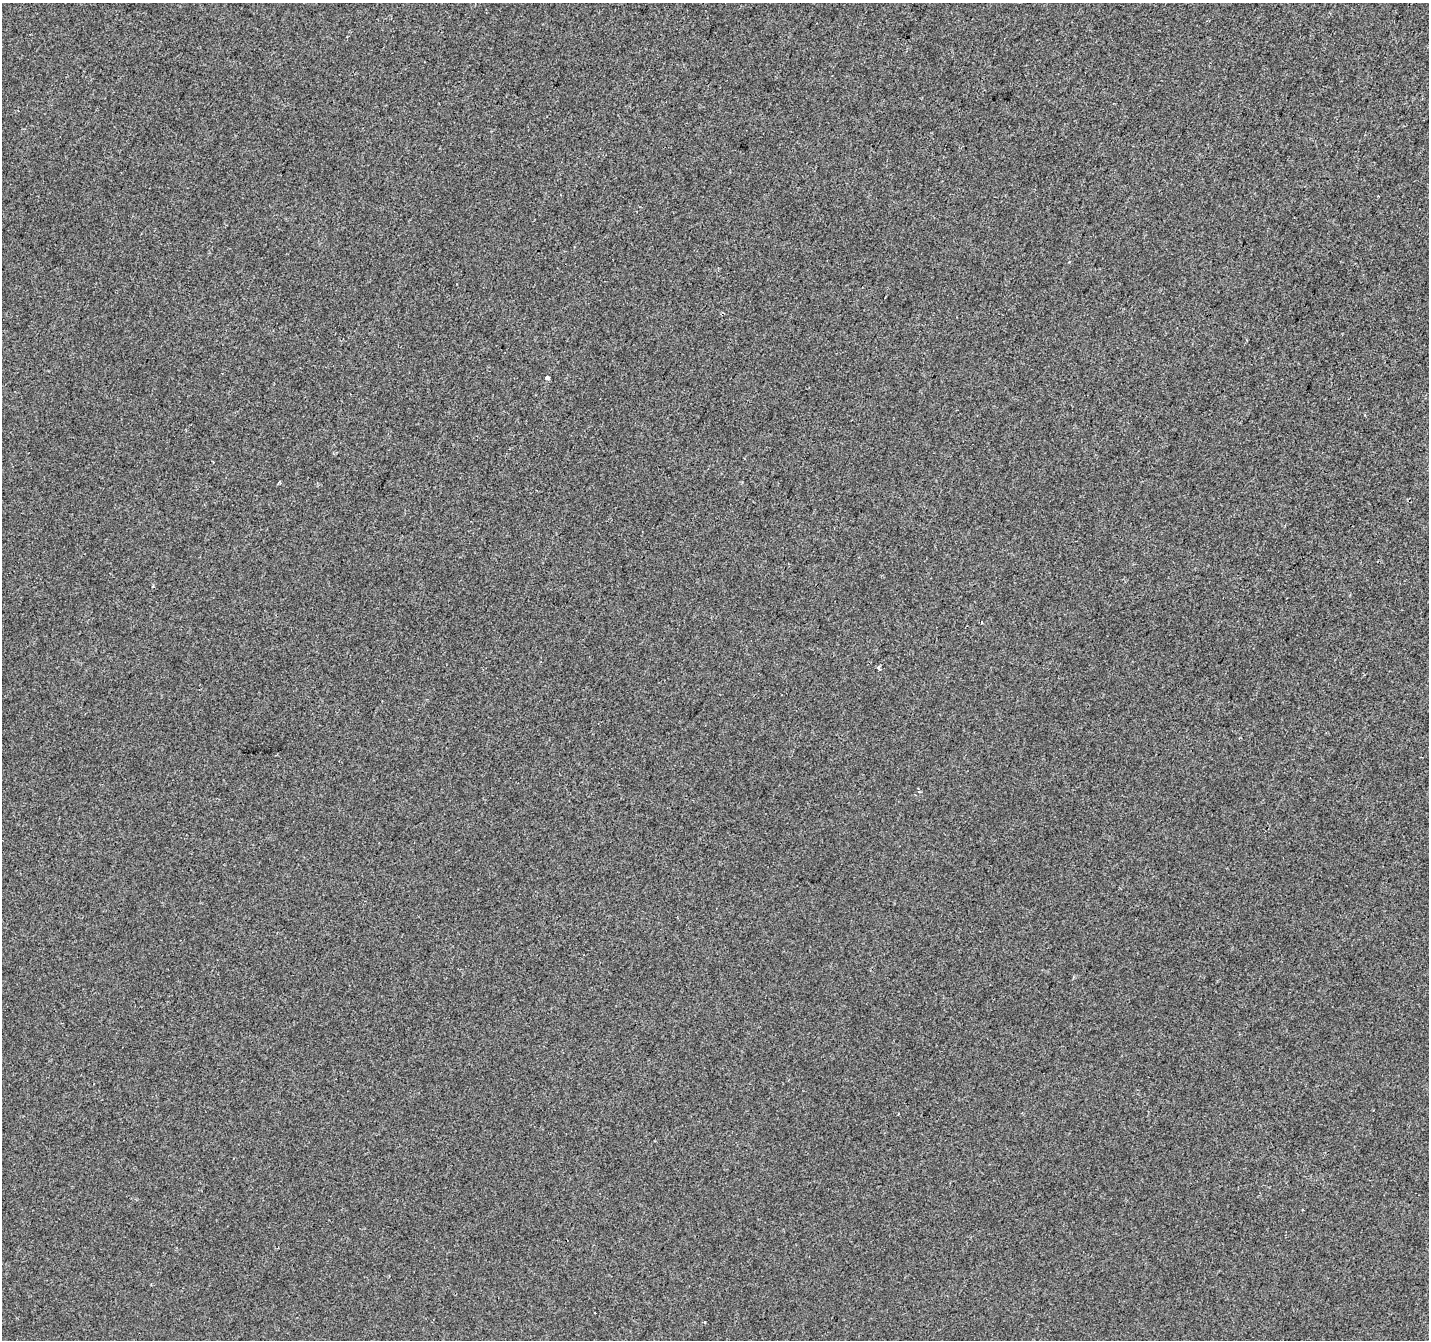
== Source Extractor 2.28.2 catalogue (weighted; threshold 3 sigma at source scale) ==
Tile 10 of 4 x 4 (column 2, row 3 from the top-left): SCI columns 1428-2854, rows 1540-2877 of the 5715 x 5821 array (HDU 1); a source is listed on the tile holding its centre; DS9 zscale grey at full resolution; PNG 1431 x 1342 px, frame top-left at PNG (2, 3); no overlay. Shown black and unused: <1% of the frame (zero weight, under 2 of 3 exposures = <1% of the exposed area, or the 3 px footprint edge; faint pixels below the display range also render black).
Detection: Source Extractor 2.28.2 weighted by HDU 2 'WHT'; one run over the whole footprint, this tile lists its part. Background -3.36e-04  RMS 0.0042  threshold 0.0188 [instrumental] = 3 sigma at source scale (4.5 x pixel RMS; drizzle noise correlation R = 1.50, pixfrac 1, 0.0396/0.0396 arcsec/px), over >= 5 px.
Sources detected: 7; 2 cosmic-ray / hot-pixel residue — not listed; the other 5 listed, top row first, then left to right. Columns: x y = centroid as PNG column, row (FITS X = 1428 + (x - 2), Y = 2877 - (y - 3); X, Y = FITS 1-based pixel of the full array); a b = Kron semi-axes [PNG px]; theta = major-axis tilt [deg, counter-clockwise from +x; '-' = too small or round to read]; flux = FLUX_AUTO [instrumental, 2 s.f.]
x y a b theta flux
547 378 4 3 - 6.3
279 482 4 3 - 0.45
878 668 3 3 - 6.4
595 1312 3 2 - 0.38
704 1322 4 2 - 0.41